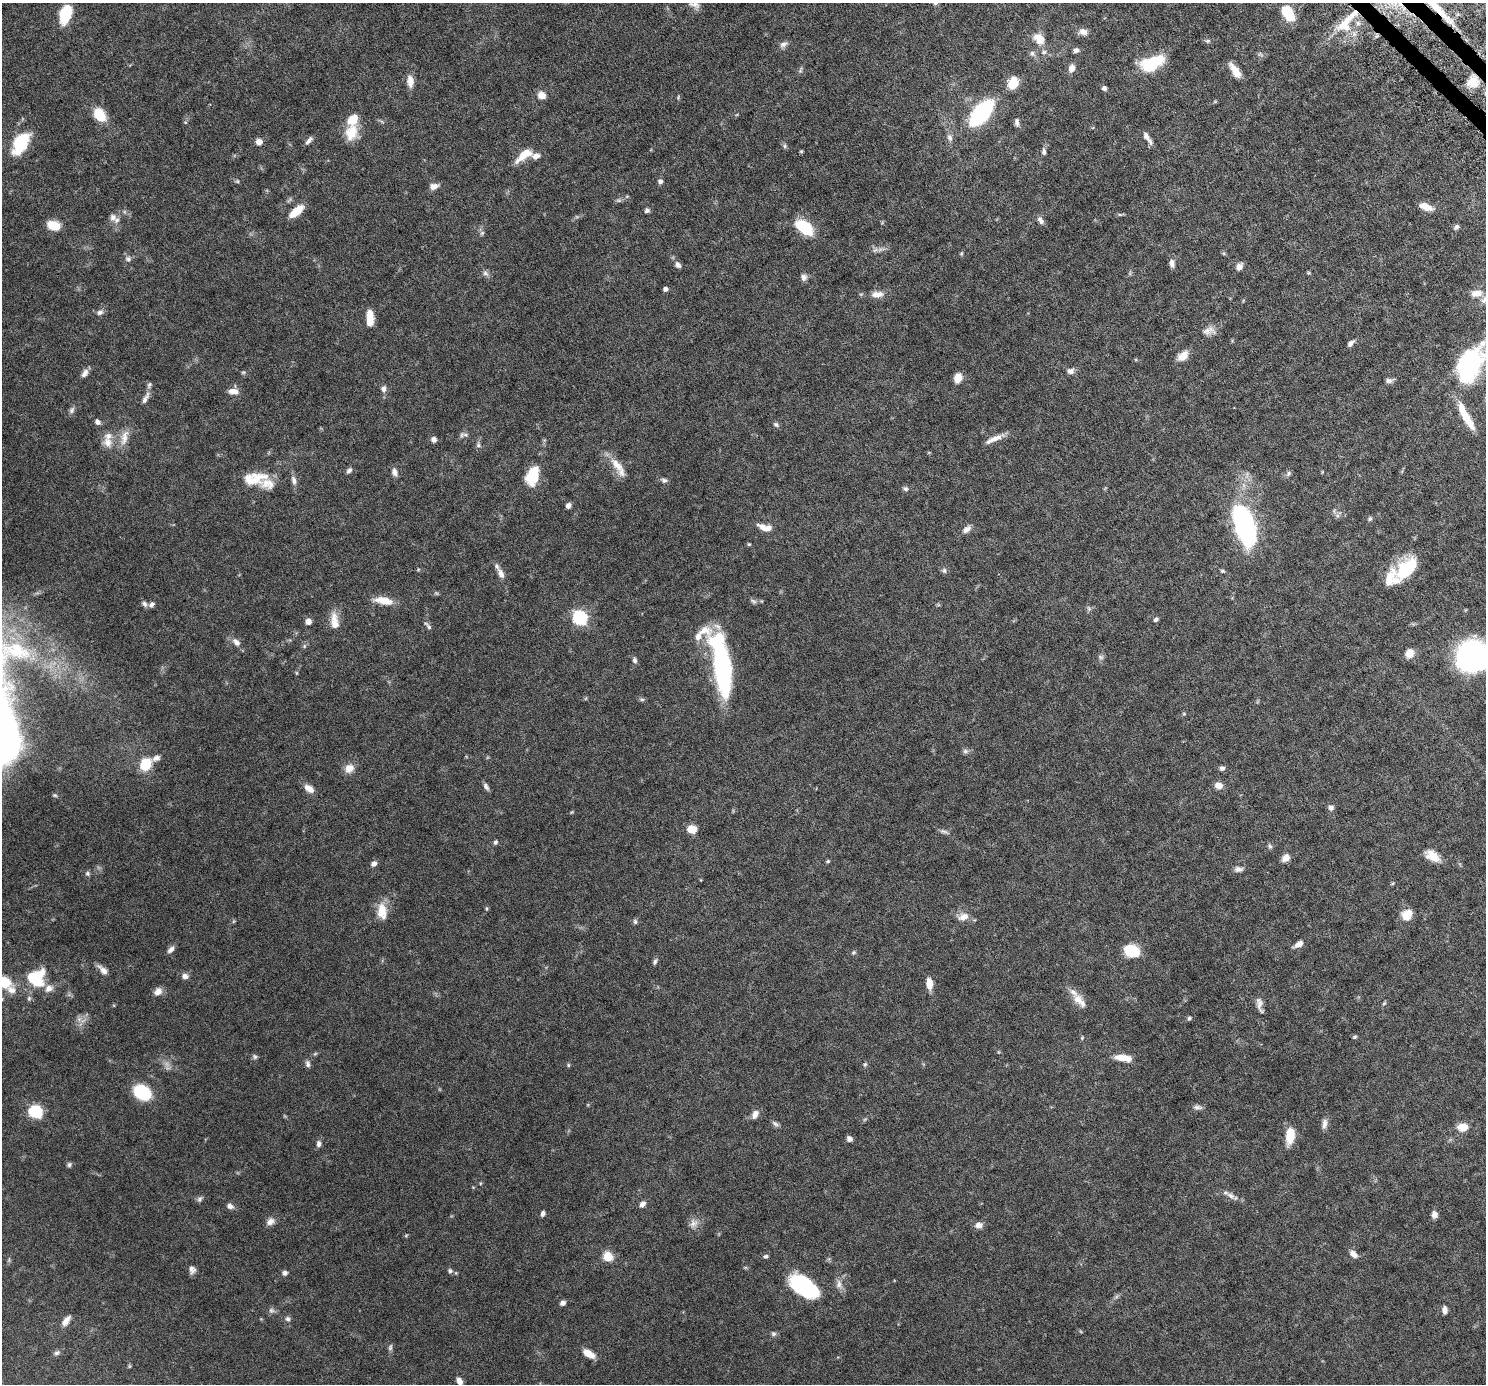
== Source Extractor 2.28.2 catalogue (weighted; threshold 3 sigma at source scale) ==
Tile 10 of 4 x 4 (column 2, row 3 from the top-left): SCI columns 1555-3038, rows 1727-3108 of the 6076 x 6075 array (HDU 1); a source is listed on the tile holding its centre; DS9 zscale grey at full resolution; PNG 1488 x 1386 px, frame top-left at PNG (2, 3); no overlay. Shown black and unused: <1% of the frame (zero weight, under 6 of 12 exposures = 4% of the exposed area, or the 3 px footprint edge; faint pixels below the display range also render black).
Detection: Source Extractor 2.28.2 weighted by HDU 2 'WHT'; one run over the whole footprint, this tile lists its part. Background 0.0542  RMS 0.0019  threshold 0.00759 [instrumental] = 3 sigma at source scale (4.09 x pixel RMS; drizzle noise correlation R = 1.36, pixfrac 0.8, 0.05/0.05 arcsec/px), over >= 5 px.
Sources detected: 234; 3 too faint to see at this stretch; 1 inside a brighter object's white glare — not listed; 14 inside a brighter listed object's ellipse — not listed separately; the other 216 listed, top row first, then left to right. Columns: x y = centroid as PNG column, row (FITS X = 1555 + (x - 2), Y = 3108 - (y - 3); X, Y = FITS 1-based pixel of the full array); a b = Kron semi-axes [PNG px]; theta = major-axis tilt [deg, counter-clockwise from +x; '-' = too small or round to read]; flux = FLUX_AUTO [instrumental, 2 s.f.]
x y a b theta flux
935 3 8 7 - 0.52
694 4 16 8 -14 0.98
1288 13 15 9 -58 5.7
66 14 21 11 71 4.4
1346 23 35 16 53 5.1
1083 32 11 8 -12 1
1039 39 14 11 -43 2.3
1207 41 7 6 - 0.31
783 44 11 7 25 0.66
1076 50 7 5 37 0.57
1044 52 8 6 17 0.45
1032 53 8 6 -75 0.48
1152 63 25 13 23 7.3
1072 68 9 7 74 1.1
1235 71 16 6 -55 2.1
410 81 15 8 -86 1.3
1473 82 14 13 - 2.3
1013 83 9 7 67 4.6
1104 88 7 6 - 0.42
542 95 8 7 - 1.6
981 113 19 9 49 27
99 115 11 8 -53 5.5
185 122 5 3 - 0.13
1017 122 10 5 -85 0.55
351 133 21 14 74 3.4
1146 136 14 7 -61 0.95
950 137 10 7 -76 0.67
309 140 11 5 48 0.56
259 142 8 7 - 0.83
20 143 17 9 61 11
785 146 7 5 -23 0.31
801 151 5 4 - 0.19
1044 152 9 5 -89 0.43
524 155 22 9 37 2.7
536 156 12 8 11 0.85
237 181 6 4 -71 0.2
660 181 6 5 - 0.52
434 186 12 7 16 0.89
618 200 7 4 -18 0.27
1426 207 17 7 -20 1.6
296 211 16 7 40 3.1
647 211 6 6 - 0.36
1120 215 6 4 -2 0.24
113 217 10 9 - 0.77
1040 220 11 6 -57 0.67
54 225 12 8 -14 3.4
804 227 15 9 -37 9
1456 227 7 5 48 0.37
482 233 7 5 45 0.32
875 250 8 5 43 0.41
961 253 6 4 45 0.19
128 259 8 8 - 0.55
1172 263 10 6 -82 0.76
678 265 8 6 -52 0.59
1239 267 8 6 47 0.95
485 273 9 6 -43 0.51
1309 273 5 4 - 0.19
803 277 8 8 - 0.7
665 289 4 4 - 0.59
1476 293 17 10 5 1.5
877 294 19 9 2 1.4
100 312 9 6 18 0.56
370 319 15 6 -89 3.2
1207 331 16 11 0 1.2
1351 343 10 5 49 0.61
1183 356 13 8 40 1.9
1470 364 43 26 59 19
1070 371 9 7 2 0.68
243 372 6 5 - 0.23
85 373 11 7 58 0.75
958 378 9 7 77 1.8
1389 381 9 6 3 0.55
383 389 8 6 85 0.69
233 391 12 7 -4 1.2
145 398 18 6 63 0.79
72 410 9 6 59 0.49
1465 416 36 8 -61 4.1
98 422 7 6 - 0.55
776 424 9 5 -37 0.34
465 435 10 5 -10 0.44
124 437 25 9 75 1.9
434 439 6 6 - 0.63
994 439 27 6 25 1.4
107 442 14 13 - 1.7
478 445 7 6 - 0.38
617 465 25 10 -48 2.4
349 470 8 5 49 0.46
394 472 10 7 -70 0.78
1322 472 5 3 - 0.12
1288 474 8 6 61 0.39
532 476 19 12 72 4.7
260 477 29 12 -1 3.1
294 480 12 6 -73 0.77
664 480 8 6 -9 0.43
905 489 8 6 -20 0.4
568 505 6 5 - 0.62
1337 515 6 4 -19 0.33
1370 519 6 5 - 0.32
1245 525 34 15 -71 35
765 527 19 8 -14 1.5
967 529 12 7 36 0.85
749 544 5 4 - 0.18
1407 568 26 15 48 7.9
944 571 7 5 -89 0.36
1222 571 6 4 -16 0.25
501 573 14 7 -65 0.98
383 601 23 8 -9 2.5
754 601 9 6 -39 0.38
151 604 8 6 29 0.51
1089 608 7 4 -46 0.3
579 618 7 7 - 21
1156 619 6 5 - 0.37
308 621 7 7 - 0.79
334 621 24 9 -82 2.1
429 627 8 6 -46 0.37
702 633 33 12 37 3
236 642 12 8 -44 0.98
304 646 6 4 89 0.25
1409 653 11 10 - 1.4
1472 655 26 24 47 34
1101 657 8 6 -16 0.36
635 660 7 6 - 0.43
722 666 59 15 -81 30
642 699 8 4 -8 0.27
1184 714 5 4 - 0.17
965 751 8 6 0 0.41
156 758 11 7 22 0.75
145 764 11 8 64 5.9
349 768 13 11 41 1.4
1222 768 6 6 - 0.43
1218 785 10 8 -20 1
486 786 10 5 -61 0.52
309 788 12 7 -36 1.4
55 795 6 4 -20 0.24
1331 808 7 7 - 0.56
691 829 8 7 - 2.5
944 831 13 5 -15 0.47
495 842 6 5 - 0.31
1270 846 7 5 -48 0.34
1432 856 17 10 -34 2.1
1286 858 9 7 40 1.2
828 861 6 4 16 0.22
374 864 7 5 33 0.64
1238 869 12 7 -2 0.67
87 873 6 6 - 0.35
1392 883 6 3 44 0.17
486 909 6 3 -82 0.18
382 911 20 11 -85 2.7
1407 915 12 10 47 2.3
963 917 16 10 15 1.4
233 921 6 4 89 0.18
635 922 7 5 -89 0.31
1299 944 12 6 32 0.93
171 949 10 6 48 0.65
1132 951 13 10 -20 6.2
853 952 6 5 - 0.26
655 962 8 5 69 0.37
103 970 14 6 -45 1
185 976 7 6 - 0.77
35 978 19 17 13 7.6
4 982 20 16 1 4.1
929 984 12 7 -84 1.6
158 991 10 8 38 1
1079 1000 23 10 -47 2.2
1384 1003 6 4 44 0.23
1259 1004 22 8 -80 1.1
1189 1018 6 5 - 0.3
79 1019 8 6 -46 0.6
1355 1037 6 4 21 0.22
1082 1038 6 3 -73 0.18
315 1054 6 4 19 0.22
255 1057 7 6 - 0.33
1123 1058 21 7 -7 2.1
308 1064 10 6 -81 0.5
568 1065 5 4 - 0.19
865 1065 7 4 62 0.27
142 1093 14 11 -33 11
1197 1107 13 6 -2 0.58
35 1112 7 6 - 18
755 1114 12 8 62 0.9
775 1124 11 5 -30 0.44
1324 1124 14 7 80 0.76
1462 1127 11 8 3 2
1290 1136 16 8 83 3.4
849 1139 6 6 - 0.6
319 1144 8 6 88 0.57
69 1165 7 5 33 0.34
1231 1195 15 7 -32 0.9
200 1199 9 6 61 0.39
642 1204 8 6 35 0.69
230 1206 8 6 -17 0.71
543 1213 6 4 64 0.51
1434 1215 8 7 - 0.72
270 1221 11 9 38 0.87
693 1223 13 11 61 1.1
978 1225 9 8 - 0.89
406 1235 6 4 20 0.17
1353 1254 10 6 -49 0.95
608 1256 6 6 - 6.3
766 1256 6 5 - 0.3
192 1270 10 7 -85 0.73
450 1271 6 6 - 0.36
285 1273 6 6 - 0.51
839 1284 13 8 -90 0.99
802 1287 30 19 -39 13
563 1303 6 5 - 0.58
271 1310 8 7 - 0.5
1445 1310 8 5 -87 0.74
288 1319 7 6 - 0.44
66 1321 15 7 55 1
773 1334 7 6 - 0.37
390 1347 10 5 78 0.38
57 1353 9 6 20 0.44
588 1353 14 7 -31 1.7
129 1366 6 4 90 0.18
459 1381 8 6 -57 0.95
Overlapping masked pixels (flux is a lower limit): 1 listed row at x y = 1473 82
Isophote crosses this tile's border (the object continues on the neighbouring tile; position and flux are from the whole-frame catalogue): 7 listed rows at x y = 935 3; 694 4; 1470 364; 1465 416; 1472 655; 4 982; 459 1381